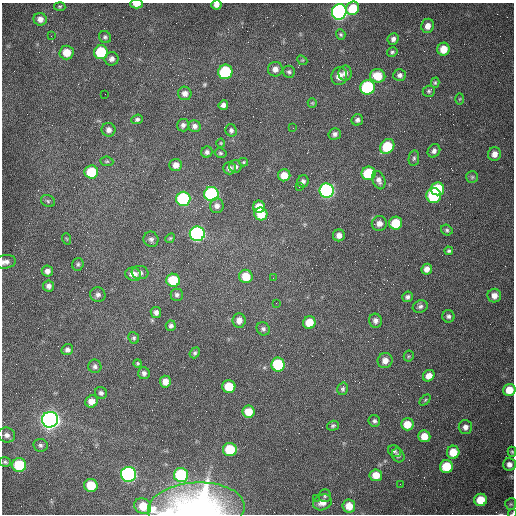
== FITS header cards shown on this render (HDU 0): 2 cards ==
NAXIS1  =                  512 /fastest changing axis
NAXIS2  =                  512 /next to fastest changing axis

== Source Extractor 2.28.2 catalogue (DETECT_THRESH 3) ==
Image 512 x 512 px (HDU 0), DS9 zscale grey, 1 PNG px = 1 image px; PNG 516 x 516 px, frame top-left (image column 1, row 512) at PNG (2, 3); each listed source drawn as its Kron ellipse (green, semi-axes under 4 px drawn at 4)
Background 1540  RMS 24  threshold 71.9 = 3 sigma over >= 5 px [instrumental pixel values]
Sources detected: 149; all 149 listed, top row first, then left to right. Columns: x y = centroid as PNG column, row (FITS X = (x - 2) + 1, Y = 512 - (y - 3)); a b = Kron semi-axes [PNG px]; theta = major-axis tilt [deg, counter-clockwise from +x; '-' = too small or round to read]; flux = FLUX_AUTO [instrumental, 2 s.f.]
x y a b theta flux
137 4 6 4 0 1.1e+04
216 5 5 4 - 7.3e+03
60 7 5 4 - 1.8e+03
353 8 7 6 - 4.6e+04
339 12 8 7 - 7.2e+05
40 19 6 6 - 9.3e+03
428 26 7 6 - 1.1e+04
341 34 5 4 - 2.5e+03
51 36 2 2 - 1.0e+03
105 37 6 5 - 3.5e+03
393 39 6 5 - 6.2e+03
443 49 6 6 - 2.4e+04
101 52 7 7 - 9.7e+04
392 52 5 4 - 2.8e+03
67 53 7 7 - 2.6e+04
112 59 7 6 - 6.9e+03
302 60 5 4 - 1.8e+03
275 69 7 7 - 8.4e+03
225 72 7 7 - 1.3e+05
289 72 6 6 - 3.4e+03
345 73 7 6 - 7.8e+03
400 75 6 6 - 5.1e+03
339 76 9 8 - 1.4e+04
378 76 7 7 - 3.3e+04
435 83 5 4 - 2.5e+03
367 87 7 7 - 2.0e+05
429 91 6 5 - 3.0e+03
185 93 7 6 - 8.2e+03
105 94 2 2 - 7.2e+02
460 99 6 4 88 1.7e+03
312 103 5 4 - 1.8e+03
223 105 5 4 - 6.4e+03
137 119 6 4 24 3.4e+03
357 120 6 5 - 4.7e+03
183 125 6 6 - 5.0e+03
194 126 6 6 - 6.1e+03
293 128 2 2 - 7.0e+02
109 130 7 6 - 7.1e+03
231 130 6 5 - 4.0e+03
335 134 6 5 - 5.2e+03
221 143 4 4 - 1.5e+03
387 146 8 6 48 6.1e+04
434 151 7 6 - 5.5e+03
207 152 6 5 - 4.5e+03
220 153 6 4 -15 2.6e+03
494 154 7 6 - 1.0e+04
414 158 8 5 80 3.3e+03
107 161 6 4 -6 2.3e+03
244 162 4 4 - 1.8e+03
176 165 6 6 - 1.1e+04
235 167 6 6 - 5.1e+03
229 168 6 6 - 6.9e+03
91 172 7 6 - 6.1e+04
369 173 7 6 - 8.8e+04
284 175 6 6 - 1.9e+04
472 177 6 6 - 2.8e+03
379 180 9 6 -69 7.0e+03
303 181 6 5 - 5.1e+03
299 187 2 2 - 1.0e+03
437 189 7 6 - 7.2e+04
327 191 7 7 - 4.4e+05
211 194 7 7 - 2.7e+05
434 195 7 7 - 1.2e+05
183 199 7 7 - 2.0e+05
48 201 7 5 -29 3.1e+03
217 206 7 7 - 7.5e+03
259 207 6 6 - 2.6e+04
261 214 6 6 - 3.4e+04
379 223 7 7 - 9.1e+03
396 223 6 6 - 4.9e+04
447 230 6 5 - 3.1e+03
197 234 7 7 - 5.5e+05
339 235 6 6 - 9.0e+03
170 238 5 4 - 2.0e+03
67 239 6 3 -71 1.8e+03
151 239 8 7 - 5.3e+03
449 251 4 4 - 2.9e+03
5 262 11 6 7 7.9e+03
78 264 6 5 - 3.0e+03
427 269 5 5 - 9.2e+03
47 271 5 5 - 7.5e+03
140 273 8 6 -6 5.6e+03
133 274 8 6 -15 1.3e+04
246 276 7 6 - 3.3e+04
273 278 2 2 - 7.6e+02
173 280 7 6 - 6.8e+04
49 286 5 5 - 5.9e+03
98 295 7 7 - 5.2e+03
177 295 6 6 - 4.2e+03
494 296 7 7 - 1.1e+04
407 297 5 5 - 4.3e+03
276 303 3 2 - 1.1e+03
420 306 7 6 - 4.6e+03
156 312 5 5 - 5.9e+03
448 316 6 6 - 4.4e+03
239 320 7 6 - 1.0e+04
375 321 7 6 - 7.3e+03
309 322 6 6 - 3.2e+04
171 326 5 5 - 4.3e+03
263 329 7 6 - 4.2e+03
134 338 6 5 - 2.9e+03
67 350 6 5 - 4.8e+03
195 353 6 4 50 3.1e+03
409 356 5 5 - 2.1e+03
385 361 7 7 - 1.2e+04
138 363 4 3 - 2.0e+03
278 364 7 6 - 1.0e+05
95 366 6 6 - 4.7e+03
144 373 6 5 - 5.1e+03
429 376 6 5 - 1.2e+04
165 382 6 5 - 1.4e+04
229 387 6 6 - 4.4e+04
343 389 6 5 - 3.3e+03
509 390 6 6 - 2.4e+04
101 393 6 5 - 4.1e+03
425 400 6 4 45 2.1e+03
92 401 6 5 - 1.3e+04
249 412 6 6 - 2.5e+04
50 420 8 8 - 1.4e+06
374 421 6 5 - 4.1e+03
407 424 6 6 - 2.4e+04
333 426 6 5 - 2.9e+03
465 427 7 6 - 7.2e+03
7 435 8 7 - 6.5e+03
424 436 6 6 - 1.9e+04
40 445 7 6 - 4.3e+03
230 450 7 6 - 6.0e+04
395 451 7 5 -36 3.3e+03
453 452 6 6 - 2.8e+04
512 452 5 4 - 2.0e+03
398 455 7 6 - 4.5e+03
5 462 6 4 -17 3.0e+03
509 464 6 6 - 7.1e+03
19 465 7 7 - 7.5e+04
446 467 6 6 - 5.1e+04
129 474 7 7 - 4.3e+05
181 475 7 7 - 1.5e+05
376 475 6 6 - 2.1e+04
400 484 2 2 - 7.3e+02
91 485 7 6 - 4.1e+04
325 496 6 6 - 3.2e+03
316 498 2 2 - 3.8e+03
481 500 6 6 - 3.4e+04
322 502 9 7 25 1.3e+04
511 504 6 5 - 2.4e+03
143 506 9 7 -31 3.0e+04
349 506 6 6 - 1.9e+04
196 508 48 26 3 4.8e+05
512 513 4 3 - 1.6e+03
At the frame edge (FLAGS 8, measured only in part): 7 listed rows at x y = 137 4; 216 5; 5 262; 509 390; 512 452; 196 508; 512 513